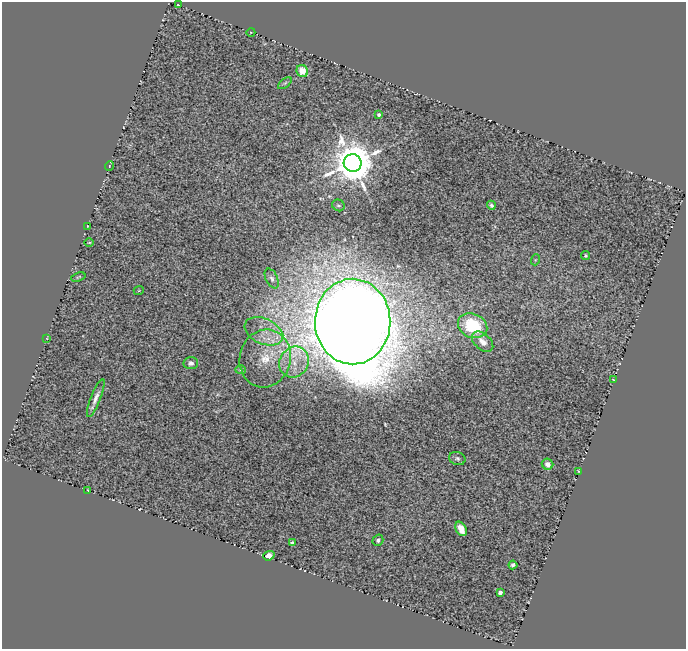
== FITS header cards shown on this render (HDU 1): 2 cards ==
NAXIS1  =                  684
NAXIS2  =                  647

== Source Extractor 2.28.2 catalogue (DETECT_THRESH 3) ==
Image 684 x 647 px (HDU 1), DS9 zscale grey, 1 PNG px = 1 image px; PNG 688 x 651 px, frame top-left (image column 1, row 647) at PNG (2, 2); each listed source drawn as its Kron ellipse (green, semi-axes under 4 px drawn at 4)
Background 0.549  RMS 0.12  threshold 0.349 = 3 sigma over >= 5 px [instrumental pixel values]
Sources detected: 37; all 37 listed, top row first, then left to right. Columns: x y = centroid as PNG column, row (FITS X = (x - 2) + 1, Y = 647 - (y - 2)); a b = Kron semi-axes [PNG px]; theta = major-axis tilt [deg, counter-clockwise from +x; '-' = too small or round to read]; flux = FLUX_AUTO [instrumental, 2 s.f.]
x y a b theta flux
178 5 3 2 - 4.8
251 32 4 3 - 5.5
302 71 6 5 - 120
285 83 8 4 36 13
379 115 4 3 - 26
353 163 9 9 - 37000
109 166 5 3 - 6.5
338 205 6 5 - 16
491 205 4 4 - 19
87 226 3 2 - 5.1
89 242 4 3 - 6
586 256 4 4 - 13
535 260 5 3 - 7.7
78 277 7 3 18 11
272 278 10 6 -64 28
139 290 5 3 - 6.5
353 322 43 37 90 48000
473 326 15 12 -24 470
264 331 20 12 -24 150
47 338 3 2 - 5.4
482 342 12 8 -42 70
265 358 29 25 76 340
294 362 16 14 54 160
191 363 7 6 - 27
241 370 5 4 - 11
613 379 3 2 - 4.5
96 398 20 5 68 51
457 458 8 6 -20 22
548 464 6 5 - 44
578 471 3 2 - 5.5
88 490 3 2 - 7.7
461 529 7 5 -61 100
378 540 6 5 - 22
292 543 4 4 - 17
269 556 6 4 21 38
513 565 4 4 - 18
500 592 4 4 - 67